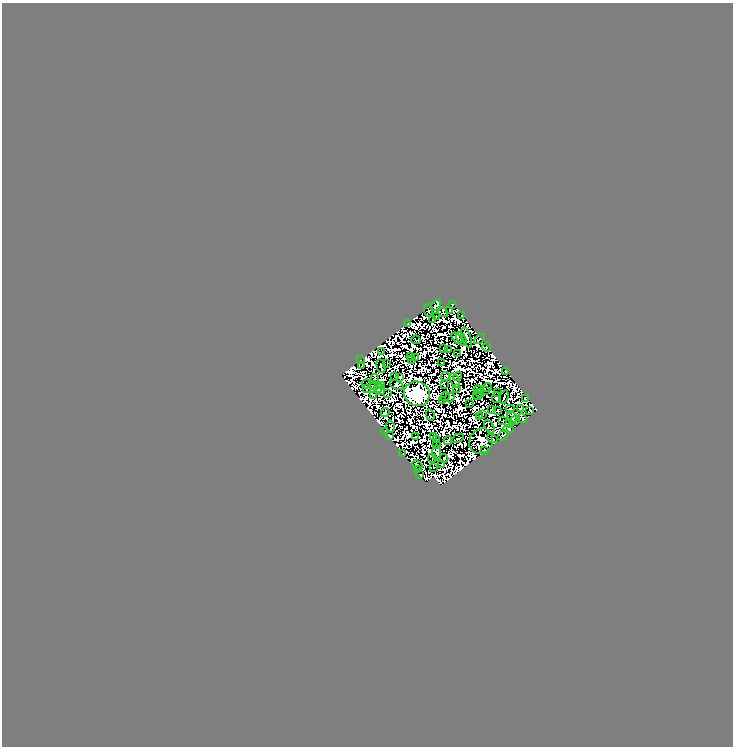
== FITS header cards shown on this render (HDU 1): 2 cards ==
NAXIS1  =                  731
NAXIS2  =                  744

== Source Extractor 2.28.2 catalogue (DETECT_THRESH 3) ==
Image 731 x 744 px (HDU 1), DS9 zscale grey, 1 PNG px = 1 image px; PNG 735 x 748 px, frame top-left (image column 1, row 744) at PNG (2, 3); each listed source drawn as its Kron ellipse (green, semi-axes under 4 px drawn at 4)
Background 0.138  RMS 1.4e-05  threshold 4.32e-05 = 3 sigma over >= 5 px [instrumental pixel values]
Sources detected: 199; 102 with non-positive FLUX_AUTO (blend fragments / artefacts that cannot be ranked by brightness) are neither listed nor drawn; the other 97 listed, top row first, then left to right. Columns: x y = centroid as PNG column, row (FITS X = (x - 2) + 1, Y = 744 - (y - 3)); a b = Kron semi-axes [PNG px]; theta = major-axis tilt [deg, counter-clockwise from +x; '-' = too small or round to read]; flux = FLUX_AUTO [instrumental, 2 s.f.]
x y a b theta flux
452 304 3 2 - 0.18
436 305 6 3 56 4.4
428 310 6 3 -87 2.3
449 311 3 2 - 0.53
443 313 5 2 - 0.17
462 315 3 2 - 1.3
436 316 3 2 - 0.62
432 319 3 2 - 0.92
407 324 2 2 - 0.56
457 338 7 4 -50 0.13
467 338 10 3 -72 0.9
461 339 7 3 -60 1.2
479 339 6 2 43 0.5
416 340 5 2 - 1.6
486 347 5 3 - 0.29
444 348 3 2 - 0.068
449 350 2 2 - 0.65
382 352 3 2 - 0.042
457 353 2 2 - 0.44
410 357 3 2 - 0.014
415 358 3 2 - 0.22
360 360 2 2 - 0.21
411 360 3 2 - 0.15
441 362 3 2 - 0.41
387 363 3 2 - 0.54
362 366 2 2 - 0.59
381 366 7 2 -77 0.29
505 371 4 3 - 0.45
445 376 4 2 - 0.057
458 376 5 3 - 1.8
395 377 2 2 - 0.42
400 377 3 2 - 0.013
375 379 4 2 - 0.29
455 380 8 3 -62 0.18
366 384 4 2 - 1.2
444 384 4 2 - 0.98
374 385 4 4 - 0.5
382 385 3 2 - 0.73
397 385 7 4 -24 1.3
487 387 4 2 - 0.21
378 388 5 3 - 1.2
367 389 3 2 - 0.26
456 389 2 2 - 0.55
381 390 4 2 - 0.096
478 390 4 2 - 1.5
485 390 4 2 - 0.87
387 393 4 3 - 0.48
480 393 5 3 - 0.19
497 393 2 2 - 0.15
417 394 13 12 - 1200
374 395 2 2 - 1.5
445 396 5 2 - 0.044
477 396 5 2 - 0.91
450 397 5 3 - 0.081
504 397 7 2 73 1.5
496 398 5 2 - 0.6
525 398 3 2 - 0.65
442 400 2 2 - 0.44
469 404 3 2 - 0.7
520 408 2 2 - 0.28
491 409 3 2 - 0.9
510 409 4 2 - 0.56
530 410 3 2 - 0.72
498 411 2 2 - 0.72
385 412 4 3 - 0.24
482 414 3 2 - 0.12
430 415 5 2 - 0.42
479 417 3 2 - 0.38
512 417 6 4 -58 3.5
522 418 5 4 - 2.8
503 421 2 2 - 0.93
515 421 5 3 - 0.58
509 424 4 4 - 0.054
391 426 6 2 -79 0.074
489 427 7 4 -61 0.33
508 429 5 3 - 2.5
385 431 2 2 - 0.93
503 435 6 3 35 0.061
389 436 4 3 - 2.5
415 437 2 2 - 0.34
433 437 3 3 - 0.33
458 438 6 2 27 0.74
492 438 5 2 - 0.13
437 439 3 2 - 0.32
448 440 4 4 - 1.2
481 441 13 11 56 3.3
436 444 2 2 - 0.23
484 451 3 3 - 0.61
437 453 8 4 -88 1.4
403 454 3 2 - 0.81
432 458 4 2 - 0.19
444 458 4 2 - 0.54
442 464 3 2 - 1.2
417 465 5 2 - 0.64
434 467 2 2 - 0.78
417 470 4 3 - 1.7
420 475 3 2 - 0.041
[102 non-positive-flux detections neither listed nor drawn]